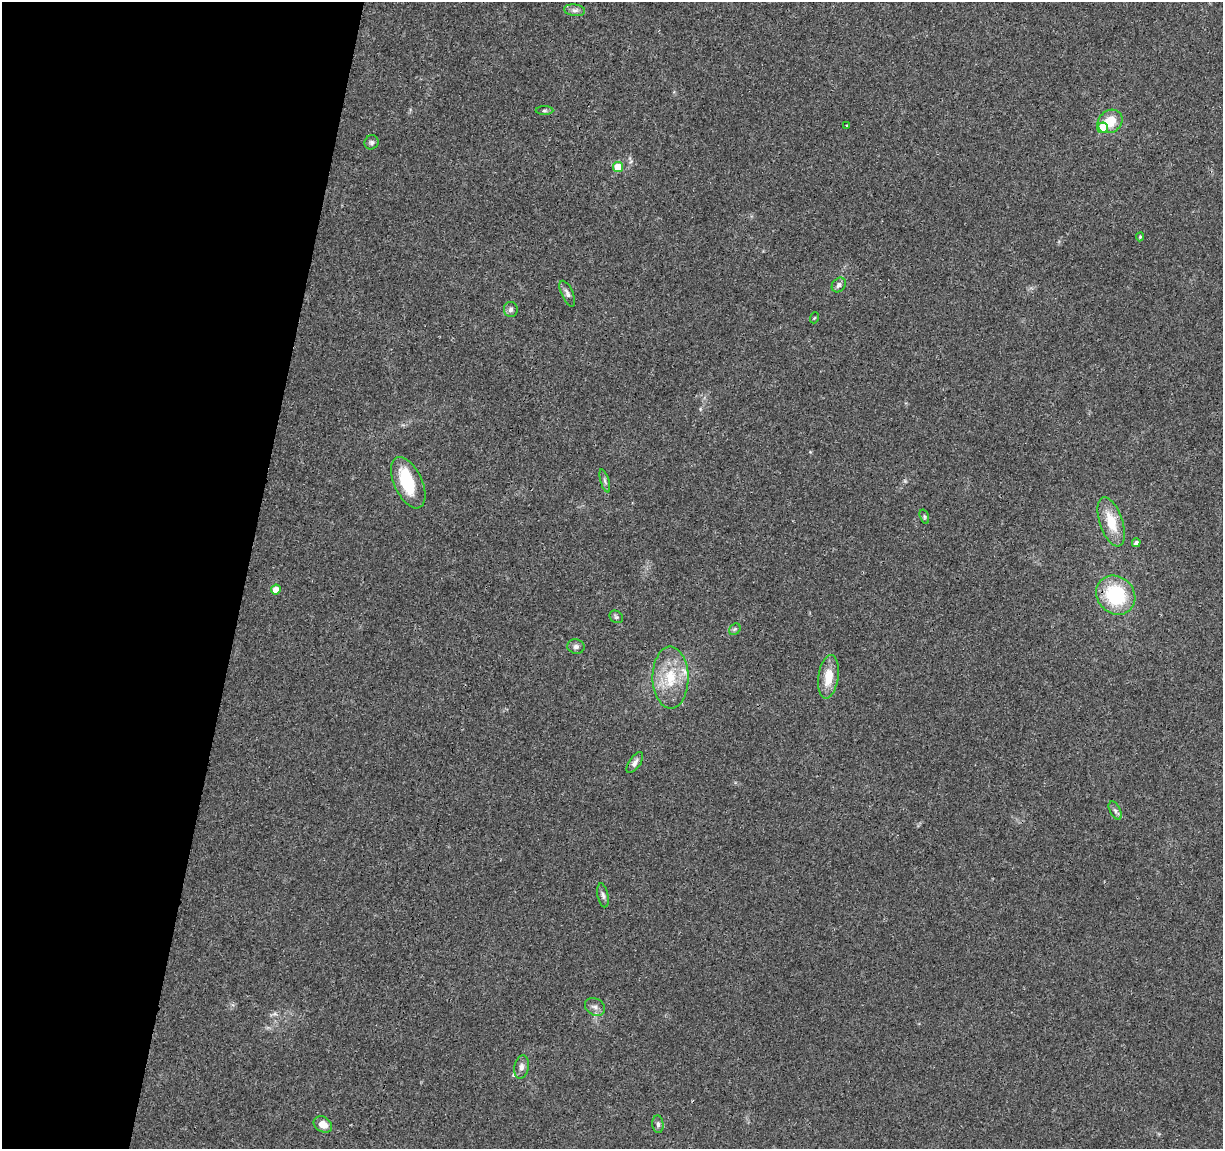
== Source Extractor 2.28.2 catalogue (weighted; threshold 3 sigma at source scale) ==
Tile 9 of 4 x 4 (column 1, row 3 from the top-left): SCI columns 5-1225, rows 1378-2524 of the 4906 x 5106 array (HDU 1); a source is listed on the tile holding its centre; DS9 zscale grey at full resolution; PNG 1225 x 1151 px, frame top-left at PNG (2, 2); each listed source drawn as its Kron ellipse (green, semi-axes under 4 px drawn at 4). Shown black and unused: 20% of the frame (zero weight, under 3 of 4 exposures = <1% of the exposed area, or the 3 px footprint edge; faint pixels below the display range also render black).
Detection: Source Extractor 2.28.2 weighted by HDU 2 'WHT'; one run over the whole footprint, this tile lists its part. Background 0.0368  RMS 0.0035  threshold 0.0156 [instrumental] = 3 sigma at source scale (4.5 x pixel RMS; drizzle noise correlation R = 1.50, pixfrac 1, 0.0396/0.0396 arcsec/px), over >= 5 px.
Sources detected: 34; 1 too faint to see at this stretch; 1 inside a brighter object's white glare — neither listed nor drawn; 1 inside a brighter listed object's ellipse — not listed separately; the other 31 listed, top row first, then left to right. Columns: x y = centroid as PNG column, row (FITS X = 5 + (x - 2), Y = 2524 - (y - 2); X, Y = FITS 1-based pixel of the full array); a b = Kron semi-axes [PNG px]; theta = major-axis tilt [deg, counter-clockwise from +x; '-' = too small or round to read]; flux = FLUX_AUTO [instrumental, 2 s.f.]
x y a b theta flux
575 10 11 6 -7 1.3
544 110 9 4 0 0.66
1110 121 13 11 36 7.4
847 126 3 2 - 0.3
1102 128 5 5 - 8.5
371 142 7 6 - 0.94
618 167 5 5 - 7
1140 237 4 4 - 0.51
839 285 8 6 49 1.1
567 294 14 6 -66 1.3
511 309 7 7 - 1.3
814 318 5 3 - 0.3
605 481 12 4 -74 0.83
408 483 27 14 -65 15
924 517 7 4 -72 0.58
1111 522 25 11 -71 8.8
1136 543 4 4 - 1.4
276 589 5 5 - 3.9
1116 595 21 18 -44 23
616 617 7 6 - 0.67
735 629 6 5 - 0.58
576 647 9 7 -9 1.1
828 677 22 10 82 7.2
670 678 31 18 -89 13
635 763 12 5 55 1.4
1115 810 10 5 -63 1.1
603 895 12 5 -78 1.1
595 1007 10 8 -29 1.6
521 1067 12 7 79 1.7
323 1124 10 7 -30 3.6
658 1124 9 5 -84 0.99